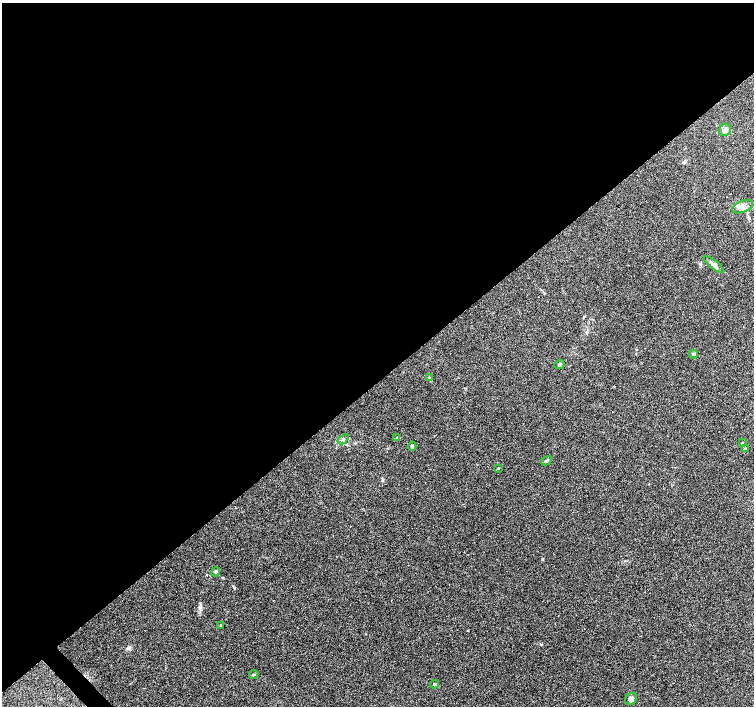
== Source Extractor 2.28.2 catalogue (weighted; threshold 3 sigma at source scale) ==
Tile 2 of 4 x 4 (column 2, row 1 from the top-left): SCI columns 1504-3006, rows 4366-5772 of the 6015 x 5983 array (HDU 1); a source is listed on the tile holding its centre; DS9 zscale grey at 2 x 2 block average (1 PNG px = mean of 2 x 2 image px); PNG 756 x 708 px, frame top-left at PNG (2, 3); each listed source drawn as its Kron ellipse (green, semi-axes under 4 px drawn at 4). Shown black and unused: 54% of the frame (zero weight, under 4 of 7 exposures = <1% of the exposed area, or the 3 px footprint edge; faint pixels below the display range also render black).
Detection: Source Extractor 2.28.2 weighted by HDU 2 'WHT'; one run over the whole footprint, this tile lists its part. Background 0.0919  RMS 0.0039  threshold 0.0158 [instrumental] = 3 sigma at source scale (4.09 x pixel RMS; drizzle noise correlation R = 1.36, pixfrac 0.8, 0.0396/0.0396 arcsec/px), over >= 5 px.
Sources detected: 19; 1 cosmic-ray / hot-pixel residue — neither listed nor drawn; the other 18 listed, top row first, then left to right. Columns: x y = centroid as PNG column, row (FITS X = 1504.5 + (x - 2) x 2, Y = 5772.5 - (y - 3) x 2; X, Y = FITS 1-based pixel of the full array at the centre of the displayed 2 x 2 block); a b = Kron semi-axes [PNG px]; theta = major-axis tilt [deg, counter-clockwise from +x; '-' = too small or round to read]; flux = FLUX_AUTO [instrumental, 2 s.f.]
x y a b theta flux
725 130 6 5 - 3.6
743 207 11 5 23 4.9
714 264 12 4 -38 3.1
693 354 4 4 - 1.1
559 365 5 3 - 1.2
429 377 4 3 - 0.71
397 437 2 2 - 0.37
343 439 6 3 39 1.4
742 443 3 2 - 0.54
412 446 4 3 - 1
745 449 4 3 - 0.88
546 461 6 3 28 1.5
498 468 3 2 - 0.46
216 572 5 3 - 1.3
221 625 3 2 - 0.5
254 674 5 3 - 0.85
435 684 4 3 - 0.96
631 699 7 5 43 2.7
Diffuse or blended objects may show on this block-average render without a row.